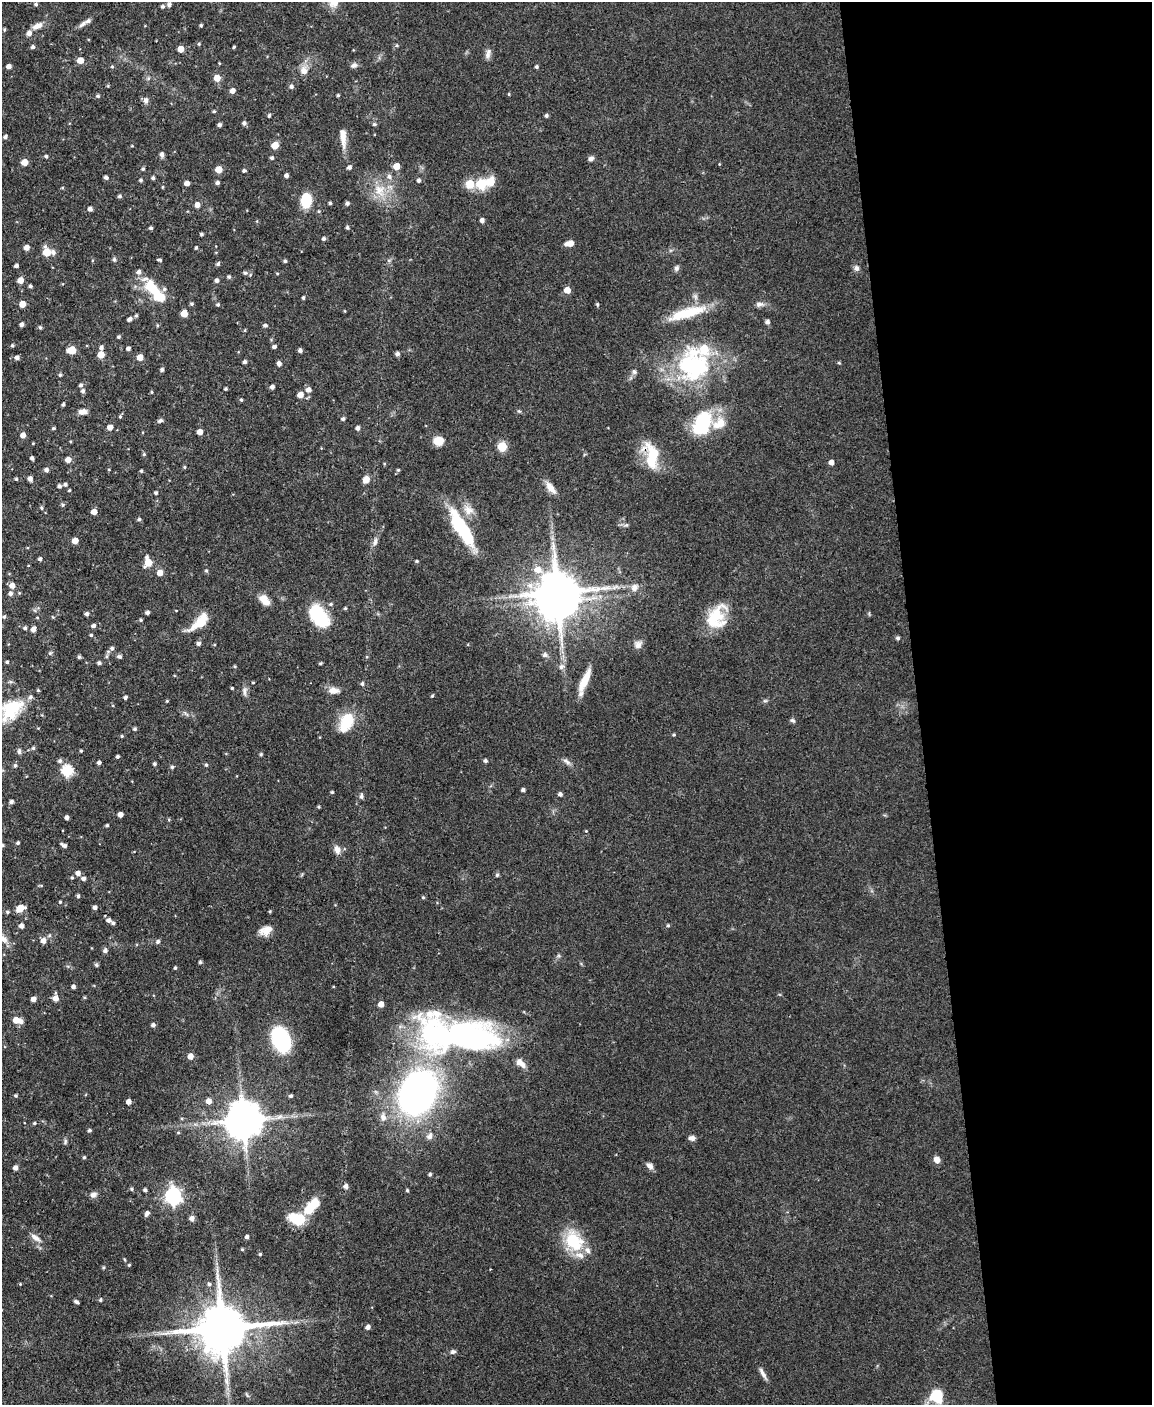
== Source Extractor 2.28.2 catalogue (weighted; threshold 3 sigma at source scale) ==
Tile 8 of 4 x 3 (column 4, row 2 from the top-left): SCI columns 3449-4598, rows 1639-3041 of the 4599 x 4572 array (HDU 1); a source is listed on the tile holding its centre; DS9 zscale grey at full resolution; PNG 1154 x 1407 px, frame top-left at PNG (2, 2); no overlay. Shown black and unused: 20% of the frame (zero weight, under 3 of 4 exposures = <1% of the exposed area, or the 3 px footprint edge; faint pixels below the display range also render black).
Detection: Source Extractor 2.28.2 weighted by HDU 2 'WHT'; one run over the whole footprint, this tile lists its part. Background 0.142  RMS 0.0052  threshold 0.0234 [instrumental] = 3 sigma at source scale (4.5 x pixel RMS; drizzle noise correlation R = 1.50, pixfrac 1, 0.05/0.05 arcsec/px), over >= 5 px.
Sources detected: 356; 3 inside a brighter object's white glare — not listed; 18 inside a brighter listed object's ellipse — not listed separately; the other 335 listed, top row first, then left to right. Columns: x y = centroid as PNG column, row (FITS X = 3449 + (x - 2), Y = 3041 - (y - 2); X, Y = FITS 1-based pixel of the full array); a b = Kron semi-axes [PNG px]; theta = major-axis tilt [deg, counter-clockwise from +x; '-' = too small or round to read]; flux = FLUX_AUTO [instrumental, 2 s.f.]
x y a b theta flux
36 4 5 4 - 0.93
169 5 5 5 - 1.5
163 6 5 5 - 1.2
83 24 12 5 41 2.2
201 25 3 3 - 0.79
37 26 16 8 29 4.1
4 29 5 4 - 0.68
199 44 4 3 - 0.66
397 45 5 4 - 0.65
33 47 5 4 - 1.3
234 47 3 3 - 0.7
181 49 5 5 - 6.4
487 55 9 7 76 2.4
80 60 5 5 - 6.3
219 63 4 3 - 0.45
354 65 8 6 24 1.8
9 66 4 4 - 2.5
112 67 4 4 - 0.69
537 67 4 4 - 0.94
304 70 12 10 -90 4.1
148 78 6 5 - 1
217 78 5 5 - 6.7
291 86 5 5 - 1.2
232 91 5 4 - 3
509 94 4 3 - 0.51
338 95 3 3 - 0.74
98 96 5 4 - 0.95
145 100 9 7 -88 1.9
214 111 4 4 - 0.71
546 115 4 4 - 1.1
269 116 4 4 - 0.99
244 123 4 4 - 1.7
374 124 5 4 - 0.86
219 125 4 4 - 1.4
5 137 4 4 - 1.4
343 137 24 7 -85 5.7
275 145 5 5 - 10
132 146 4 3 - 0.43
162 154 5 4 - 1.8
46 156 4 4 - 0.83
272 158 4 4 - 1.1
591 159 7 6 - 1.7
24 162 5 5 - 7.3
396 166 5 5 - 6.1
349 167 4 4 - 1.5
143 169 4 4 - 0.82
218 169 5 5 - 8.8
244 171 4 3 - 1
286 175 4 4 - 1.9
106 177 4 4 - 1.4
389 177 7 7 - 1.9
153 178 4 4 - 1
141 180 5 4 - 0.76
418 180 4 4 - 1.4
187 183 4 4 - 3.1
217 183 4 4 - 1.3
481 184 14 12 -62 9.9
163 187 5 3 - 0.47
379 190 18 16 -66 11
120 196 4 4 - 1
306 200 15 10 -90 15
330 203 3 3 - 0.86
347 203 4 4 - 1.4
197 205 5 5 - 3.1
90 209 4 4 - 1.9
319 211 4 4 - 0.64
482 220 4 4 - 2
347 227 4 4 - 0.96
151 228 4 4 - 0.97
201 234 3 3 - 0.89
324 239 4 4 - 1.1
569 243 8 5 9 5.1
27 247 5 5 - 3
196 248 4 3 - 0.76
47 252 7 6 - 14
114 259 5 5 - 1.1
160 260 4 3 - 0.99
285 261 4 4 - 0.97
218 264 5 4 - 1.1
16 266 4 3 - 1.4
676 268 8 6 75 1.4
856 268 7 7 - 1.8
245 273 5 5 - 0.99
277 273 4 3 - 0.46
229 277 4 4 - 0.94
20 280 5 5 - 5.4
217 280 5 4 - 1.6
30 286 4 4 - 0.96
154 290 30 12 -32 14
567 290 5 5 - 6.3
303 298 4 3 - 0.84
22 304 5 4 - 6.3
192 304 4 4 - 0.9
218 304 5 5 - 0.85
597 304 5 4 - 0.6
760 304 12 6 2 2.2
184 313 5 5 - 8
687 313 50 11 17 19
136 315 5 4 - 0.8
130 319 6 4 37 1.7
767 322 5 4 - 1.7
22 325 4 4 - 1.7
157 325 5 3 - 0.52
265 325 5 4 - 1.1
40 327 5 4 - 0.79
245 330 5 3 - 0.46
118 337 4 4 - 0.87
12 345 4 4 - 0.79
274 347 4 4 - 1.3
101 348 5 4 - 1.4
128 348 4 4 - 1.3
72 350 6 5 - 14
300 350 4 4 - 1.4
101 354 5 5 - 8.1
397 354 5 4 - 1.5
140 357 5 5 - 5
17 358 5 4 - 1.8
245 362 4 4 - 1.4
279 363 4 4 - 2.1
839 363 4 4 - 0.61
694 365 46 43 -88 62
162 370 4 4 - 1.2
634 372 7 6 - 1.4
60 375 4 4 - 0.77
81 385 5 4 - 1.3
272 387 4 4 - 1.8
226 389 3 3 - 0.78
308 390 5 5 - 2.8
83 391 5 4 - 1.3
152 392 4 3 - 0.55
300 395 5 5 - 4.3
241 400 4 3 - 0.7
63 404 3 3 - 0.87
519 411 5 4 - 0.72
83 412 10 6 1 2.9
120 417 4 4 - 0.65
343 419 4 4 - 1.1
160 421 7 5 22 1.1
702 424 25 17 68 36
110 427 5 5 - 3.4
53 428 4 3 - 0.77
358 428 4 4 - 1.9
200 432 4 4 - 3.9
23 435 5 4 - 3.3
438 441 7 6 - 12
33 443 4 3 - 0.41
502 446 5 5 - 26
144 454 4 4 - 0.74
651 455 36 16 -79 17
32 458 4 3 - 1.2
68 460 5 4 - 4.3
831 462 4 4 - 3
184 467 4 4 - 0.62
109 469 4 3 - 0.42
46 470 5 4 - 1.8
398 470 4 4 - 0.71
141 471 4 3 - 0.72
30 478 5 4 - 2.2
16 479 4 4 - 0.7
366 479 8 7 - 3.7
65 484 4 4 - 1.1
59 486 4 4 - 1.2
551 488 17 7 -52 4.5
69 490 3 2 - 0.58
156 493 4 3 - 1
62 505 6 5 - 0.79
41 508 5 5 - 0.91
468 510 15 12 -50 5.8
94 512 4 4 - 4.4
139 519 5 4 - 0.96
626 525 5 5 - 0.87
462 527 49 15 -59 33
75 541 5 4 - 5.1
375 542 12 5 77 2.1
40 559 4 4 - 1.1
417 561 4 4 - 0.63
148 562 7 5 -82 12
537 570 9 7 -20 4.7
206 571 5 4 - 0.81
160 572 5 5 - 4.6
12 585 5 5 - 3.4
634 587 11 9 56 3.4
557 592 14 11 4 1900
10 593 5 5 - 1.7
264 600 14 9 -48 5.3
331 604 5 4 - 0.87
345 608 4 4 - 0.7
147 612 4 4 - 1.6
86 614 4 4 - 1.5
319 616 28 16 -55 23
4 617 5 4 - 0.9
53 617 5 4 - 0.53
716 617 30 21 65 19
141 620 5 4 - 0.71
200 622 16 7 42 18
93 626 5 5 - 1.4
25 628 4 4 - 1.1
33 629 6 4 62 2.9
91 635 4 4 - 0.68
898 638 5 4 - 0.95
198 643 5 5 - 1.4
638 644 11 10 - 2.8
112 648 6 5 - 1.2
50 653 6 5 - 0.85
545 655 8 6 -10 1.5
120 656 6 5 - 1.2
79 657 4 4 - 0.93
7 662 4 3 - 0.86
99 663 4 4 - 1.3
320 663 4 3 - 0.69
235 666 4 4 - 0.65
561 667 8 6 45 1.8
585 681 29 8 66 9.3
253 682 3 3 - 0.49
362 684 5 4 - 1
232 688 3 3 - 0.55
334 690 14 8 -5 4.1
244 691 13 6 90 2.1
432 696 4 3 - 0.62
125 697 4 3 - 1.2
167 701 4 3 - 0.52
765 701 6 4 1 0.78
11 709 34 21 44 23
793 720 7 5 -37 1
346 722 24 14 65 16
135 729 4 4 - 0.96
674 735 4 4 - 0.6
122 736 4 4 - 0.59
33 748 5 5 - 0.89
19 751 5 5 - 1.6
81 751 3 2 - 0.61
261 754 4 4 - 0.68
118 756 3 3 - 1.1
60 761 6 5 - 1.4
485 761 4 4 - 1.2
566 761 13 6 -36 2
99 762 4 3 - 1.3
154 764 4 4 - 0.92
15 765 5 4 - 0.9
206 765 5 4 - 0.69
172 767 4 4 - 0.9
67 770 6 6 - 51
523 790 4 3 - 1.2
332 792 4 3 - 0.71
560 794 4 4 - 1.6
361 796 7 5 88 1.2
11 802 4 4 - 1.5
318 807 3 3 - 0.62
120 814 4 4 - 3
67 817 4 3 - 1.6
107 825 4 3 - 0.65
586 831 3 3 - 0.43
18 843 4 3 - 0.83
2 845 4 4 - 1.1
64 845 6 3 -27 1.7
337 849 12 9 -67 3.4
78 873 5 5 - 2.5
497 875 5 4 - 0.92
72 878 4 3 - 0.68
84 879 5 4 - 1.7
41 885 5 3 - 0.5
78 896 4 3 - 1
423 897 4 4 - 0.68
60 902 3 3 - 0.49
95 907 4 4 - 1.8
20 908 7 5 18 7.5
270 911 3 3 - 0.6
7 912 5 4 - 0.79
109 920 6 5 - 1.8
668 925 5 4 - 0.68
21 926 4 4 - 2.5
265 931 16 10 17 5
4 939 12 7 -47 2.8
43 941 6 5 - 3.3
158 941 6 4 47 1.2
105 951 5 5 - 1.7
200 962 4 4 - 0.87
96 965 6 5 - 0.79
175 968 4 3 - 0.74
73 987 4 4 - 1.6
84 997 4 3 - 0.63
55 998 5 5 - 4
33 999 4 4 - 2.7
381 1004 5 4 - 4.8
16 1020 6 5 - 5.7
153 1025 4 4 - 1.6
468 1037 97 47 -6 160
281 1039 17 11 -68 70
190 1056 5 5 - 3.9
418 1092 35 27 61 240
16 1096 4 4 - 0.77
291 1096 4 4 - 1.1
128 1101 4 4 - 2.7
209 1101 5 5 - 3.5
383 1117 12 8 -87 3.3
182 1119 5 3 - 0.56
243 1120 11 11 - 1500
34 1123 4 4 - 0.69
89 1130 5 4 - 0.95
178 1132 4 4 - 0.57
429 1136 10 8 63 2.5
692 1138 8 6 -6 2
65 1142 8 5 73 0.95
84 1157 4 3 - 0.82
937 1160 8 7 - 2.8
650 1166 10 6 -41 2.3
15 1168 4 4 - 2.4
430 1174 4 4 - 0.92
346 1186 5 5 - 2
131 1189 5 4 - 0.81
145 1190 4 3 - 1.1
407 1190 4 3 - 0.76
93 1195 9 7 28 2.1
173 1196 7 6 - 170
312 1206 20 9 47 17
147 1213 8 5 61 1.5
192 1218 6 5 - 2.1
296 1219 16 10 -17 18
247 1237 4 3 - 1.5
36 1238 17 6 -36 3.2
574 1241 29 22 -61 22
242 1249 4 3 - 0.67
260 1254 3 3 - 0.67
129 1265 4 3 - 0.56
103 1267 5 4 - 0.69
20 1284 3 3 - 0.45
209 1284 6 5 - 1.1
100 1300 5 4 - 0.91
76 1302 6 3 -29 1.3
368 1327 5 4 - 2.2
222 1328 16 14 10 2900
453 1352 7 6 - 1.3
763 1373 18 5 -60 2.5
247 1395 8 4 -55 0.82
937 1396 14 13 - 16
Overlapping masked pixels (flux is a lower limit): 2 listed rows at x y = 651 455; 557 592
Isophote crosses this tile's border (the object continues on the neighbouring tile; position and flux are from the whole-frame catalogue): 1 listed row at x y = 2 845